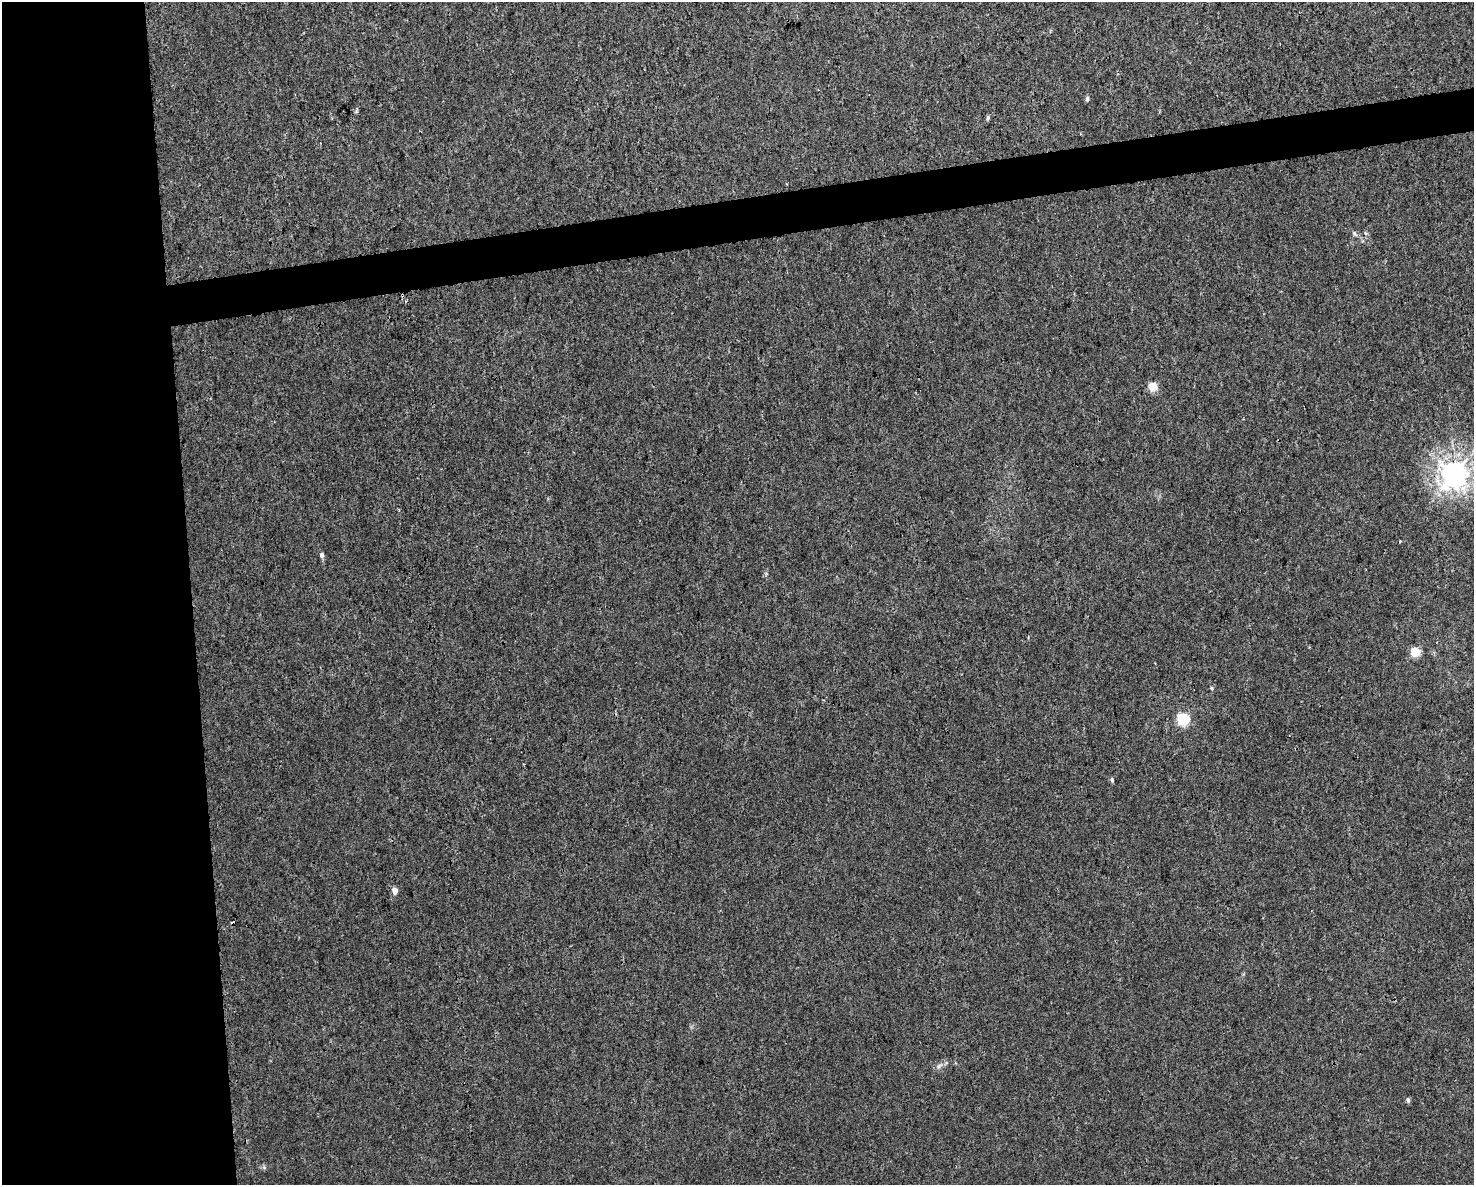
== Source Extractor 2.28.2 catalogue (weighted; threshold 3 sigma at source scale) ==
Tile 7 of 3 x 4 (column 1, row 3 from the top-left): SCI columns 64-1535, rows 1185-2367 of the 4497 x 4734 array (HDU 1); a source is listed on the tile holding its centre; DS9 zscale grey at full resolution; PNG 1476 x 1187 px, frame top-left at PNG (2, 2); no overlay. Shown black and unused: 16% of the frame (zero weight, under 3 of 4 exposures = <1% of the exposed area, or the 3 px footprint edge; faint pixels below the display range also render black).
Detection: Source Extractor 2.28.2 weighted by HDU 2 'WHT'; one run over the whole footprint, this tile lists its part. Background 0.00208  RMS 0.002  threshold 0.00921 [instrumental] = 3 sigma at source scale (4.5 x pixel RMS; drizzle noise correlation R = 1.50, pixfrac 1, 0.0396/0.0396 arcsec/px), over >= 5 px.
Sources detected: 16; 2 cosmic-ray / hot-pixel residue — not listed; the other 14 listed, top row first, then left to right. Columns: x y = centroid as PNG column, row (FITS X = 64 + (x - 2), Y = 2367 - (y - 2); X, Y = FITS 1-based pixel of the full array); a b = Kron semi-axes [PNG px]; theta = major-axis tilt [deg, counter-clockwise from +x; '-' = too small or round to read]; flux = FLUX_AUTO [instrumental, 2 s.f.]
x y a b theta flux
1087 99 6 4 89 0.42
988 118 6 5 - 0.37
1365 233 6 4 -87 0.31
1354 234 8 5 -50 0.48
1153 386 5 5 - 7.5
1454 474 8 8 - 210
322 555 5 4 - 0.7
1415 652 5 5 - 8.3
1212 688 5 4 - 0.26
1183 719 6 5 - 25
1112 779 5 5 - 0.42
395 891 5 4 - 1.8
939 1066 7 5 46 0.56
1408 1100 5 4 - 0.56
Isophote crosses this tile's border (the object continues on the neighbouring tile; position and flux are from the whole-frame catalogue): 1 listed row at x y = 1454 474